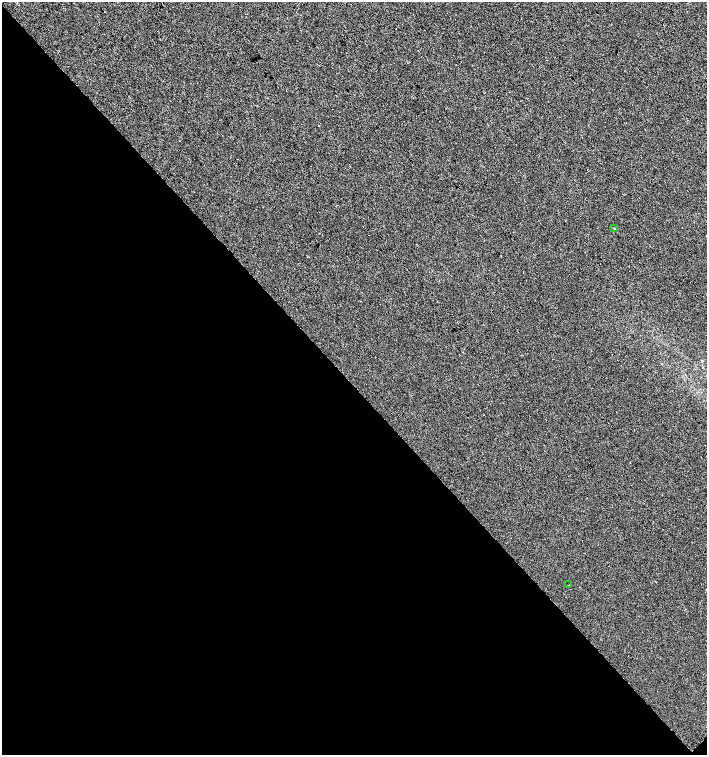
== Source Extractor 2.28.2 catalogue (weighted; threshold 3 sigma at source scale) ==
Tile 14 of 4 x 4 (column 2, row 4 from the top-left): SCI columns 1633-3041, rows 1-1506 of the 6018 x 6029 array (HDU 1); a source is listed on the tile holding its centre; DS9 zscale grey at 2 x 2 block average (1 PNG px = mean of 2 x 2 image px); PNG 709 x 757 px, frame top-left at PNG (2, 2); each listed source drawn as its Kron ellipse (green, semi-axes under 4 px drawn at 4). Shown black and unused: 49% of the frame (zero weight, under 2 of 3 exposures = <1% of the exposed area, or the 3 px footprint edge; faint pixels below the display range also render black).
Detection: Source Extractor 2.28.2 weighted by HDU 2 'WHT'; one run over the whole footprint, this tile lists its part. Background 6.08e-04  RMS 0.0056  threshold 0.0251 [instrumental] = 3 sigma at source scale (4.5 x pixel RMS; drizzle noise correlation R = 1.50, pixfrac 1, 0.0396/0.0396 arcsec/px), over >= 5 px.
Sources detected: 3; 1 cosmic-ray / hot-pixel residue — neither listed nor drawn; the other 2 listed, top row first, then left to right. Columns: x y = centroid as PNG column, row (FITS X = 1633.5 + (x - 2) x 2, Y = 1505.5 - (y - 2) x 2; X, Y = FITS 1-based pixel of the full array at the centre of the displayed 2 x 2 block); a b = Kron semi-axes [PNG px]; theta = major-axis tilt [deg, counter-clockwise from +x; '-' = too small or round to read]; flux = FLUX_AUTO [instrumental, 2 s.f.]
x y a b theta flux
614 228 3 2 - 0.84
569 585 2 2 - 0.71